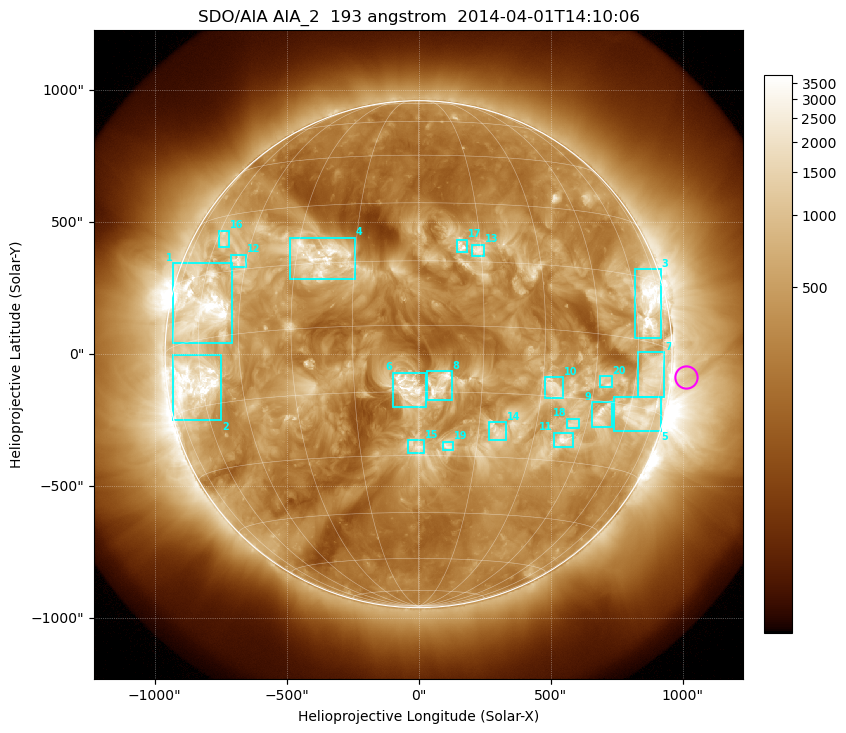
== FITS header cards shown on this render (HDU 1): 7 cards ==
TELESCOP= 'SDO/AIA'
INSTRUME= 'AIA_2'
WAVELNTH=                  193
WAVEUNIT= 'angstrom'
DATE-OBS= '2014-04-01T14:10:06.84'
CTYPE1  = 'HPLN-TAN'
CTYPE2  = 'HPLT-TAN'

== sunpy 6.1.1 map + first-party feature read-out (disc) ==
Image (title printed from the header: SDO/AIA AIA_2  193 angstrom  2014-04-01T14:10:06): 1024 x 1024 px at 2.4 arcsec/px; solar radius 960 arcsec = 400 px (full disc in frame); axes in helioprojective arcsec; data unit not stated in the header (colour bar unlabelled)
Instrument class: DISC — disc imager (sunpy class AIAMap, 193 A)
Bright regions (active regions / flare kernels): reference = the median radial profile (limb darkening/brightening removed); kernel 9 px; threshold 5 sigma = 951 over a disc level ~344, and >= 1.15x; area >= 12 px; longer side >= 10 px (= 24 arcsec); searched inside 0.97 R_sun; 24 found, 20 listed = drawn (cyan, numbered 1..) (cap 20 boxes per figure: the strongest are kept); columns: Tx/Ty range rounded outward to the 5 arcsec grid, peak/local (2 s.f.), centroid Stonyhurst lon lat
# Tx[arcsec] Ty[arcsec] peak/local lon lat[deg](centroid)
1 -930..-705 40..345 16 -60 +8
2 -930..-745 -250..-5 14 -63 -9
3 820..920 60..325 12 +66 +9
4 -490..-240 280..445 6.1 -24 +17
5 740..920 -290..-160 6 +64 -16
6 -100..30 -200..-70 10 -2 -14
7 830..930 -165..10 5.2 +69 -7
8 30..125 -175..-65 9.3 +5 -14
9 655..735 -275..-180 7.2 +49 -18
10 480..550 -165..-85 4.8 +33 -13
11 510..585 -355..-295 8 +39 -25
12 -710..-655 325..380 7.3 -48 +17
13 205..250 370..415 5.4 +14 +18
14 265..330 -325..-255 3.9 +20 -24
15 -40..25 -375..-325 4.8 +0 -28
16 -755..-720 405..470 4.9 -57 +23
17 145..185 385..435 5.4 +10 +19
18 565..610 -280..-245 5 +41 -21
19 90..130 -365..-330 4.9 +7 -28
20 685..735 -125..-85 5.6 +49 -11
Off-limb structures (1.02-1.3 R_sun): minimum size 162 px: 3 found; the strongest spans PA ~220..310 deg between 1.02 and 1.3 R_sun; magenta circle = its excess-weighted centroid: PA ~265 deg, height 1.06 R_sun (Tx ~1010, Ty ~-90 arcsec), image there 2.3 x the reference